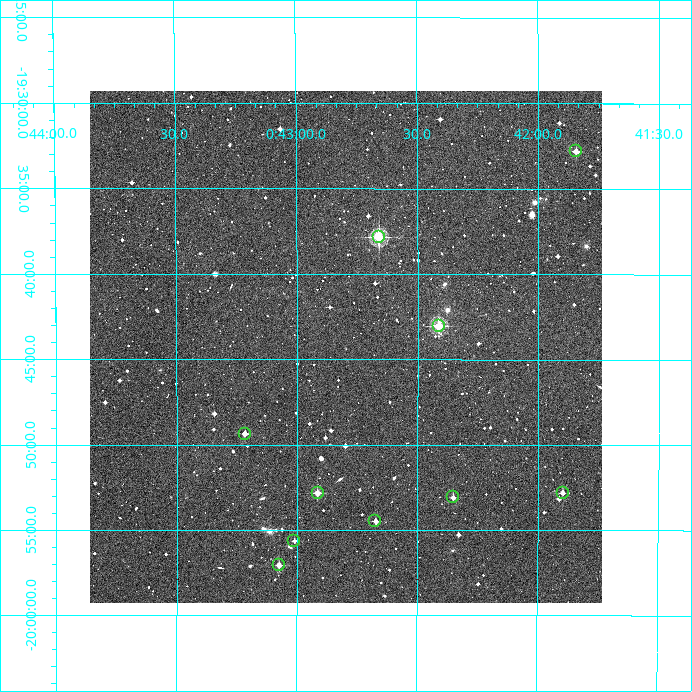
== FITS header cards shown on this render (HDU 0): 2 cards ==
NAXIS1  =                  512
NAXIS2  =                  512

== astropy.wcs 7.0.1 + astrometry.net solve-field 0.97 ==
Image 512 x 512 px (HDU 0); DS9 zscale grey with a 90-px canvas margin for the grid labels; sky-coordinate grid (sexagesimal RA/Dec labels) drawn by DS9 from the SOLVED WCS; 10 Tycho-2 reference stars matched to detected sources circled (green)
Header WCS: RA---TAN/DEC--TAN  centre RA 00:42:48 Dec -19:44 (10.70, -19.74 deg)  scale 3.52 arcsec/px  FOV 30.0' x 30.0'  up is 0 deg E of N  parity normal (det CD < 0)
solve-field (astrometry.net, Tycho-2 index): VERIFIED the header's WCS against the Tycho-2 star catalogue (verified at 2 index scales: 8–10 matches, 0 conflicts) and refined it, rather than solving blind
Solved WCS: RA---TAN-SIP/DEC--TAN-SIP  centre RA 00:42:48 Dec -19:44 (10.70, -19.74 deg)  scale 3.51 arcsec/px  FOV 30.0' x 30.0'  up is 0 deg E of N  parity normal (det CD < 0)
The solver's refit moves the header's centre by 1.7 arcsec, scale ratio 0.9985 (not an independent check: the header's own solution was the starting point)
Tycho-2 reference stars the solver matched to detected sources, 10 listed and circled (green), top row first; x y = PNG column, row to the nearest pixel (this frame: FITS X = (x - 90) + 1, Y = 512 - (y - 91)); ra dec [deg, ICRS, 3 dp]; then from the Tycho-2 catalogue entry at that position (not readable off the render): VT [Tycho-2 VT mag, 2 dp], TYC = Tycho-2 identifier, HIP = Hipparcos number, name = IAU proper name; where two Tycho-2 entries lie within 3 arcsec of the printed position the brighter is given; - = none
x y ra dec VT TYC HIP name
576 151 10.461 -19.547 11.62 5849-546-1 - -
379 237 10.665 -19.631 9.64 5849-1182-1 - -
439 326 10.603 -19.717 10.16 5849-514-1 3328 -
245 434 10.804 -19.823 11.98 5849-537-1 - -
318 493 10.729 -19.881 11.09 5849-875-1 - -
563 493 10.474 -19.880 11.79 5849-1184-1 - -
453 497 10.588 -19.885 12.27 5849-659-1 - -
375 521 10.668 -19.908 11.99 5849-608-1 - -
294 541 10.753 -19.928 12.34 5849-1338-1 - -
279 565 10.769 -19.951 11.83 5849-861-1 - -